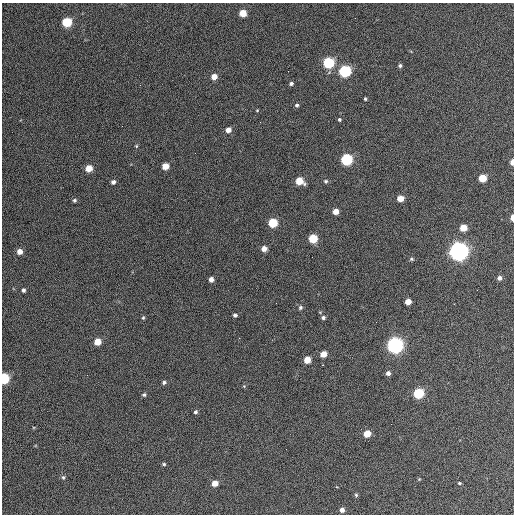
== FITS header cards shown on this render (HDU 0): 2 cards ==
NAXIS1  =                  512 / Axis length
NAXIS2  =                  512 / Axis length

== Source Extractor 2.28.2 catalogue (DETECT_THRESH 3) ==
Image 512 x 512 px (HDU 0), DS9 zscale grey, 1 PNG px = 1 image px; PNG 516 x 516 px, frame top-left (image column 1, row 512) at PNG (2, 3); no overlay
Background 391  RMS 21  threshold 64.1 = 3 sigma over >= 5 px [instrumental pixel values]
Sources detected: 62; all 62 listed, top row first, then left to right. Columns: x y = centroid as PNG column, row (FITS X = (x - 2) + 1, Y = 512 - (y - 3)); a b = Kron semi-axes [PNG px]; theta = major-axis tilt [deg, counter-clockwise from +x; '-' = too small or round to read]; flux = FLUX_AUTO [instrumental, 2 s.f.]
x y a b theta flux
243 13 5 5 - 3.0e+04
67 22 6 5 - 8.0e+04
328 63 6 6 - 1.4e+05
400 65 5 5 - 2.8e+03
288 71 2 2 - 6.5e+02
345 71 6 6 - 1.9e+05
214 77 5 5 - 1.5e+04
291 84 4 4 - 3.4e+03
365 99 3 3 - 1.9e+03
297 105 5 4 - 2.8e+03
257 110 4 4 - 1.1e+03
339 119 4 4 - 2.1e+03
228 130 5 5 - 1.0e+04
136 146 5 4 - 1.6e+03
346 159 6 6 - 1.7e+05
512 162 5 3 - 1.1e+04
165 166 5 5 - 2.0e+04
89 168 5 5 - 2.3e+04
482 178 5 5 - 3.7e+04
299 181 6 5 - 3.2e+04
326 181 5 5 - 2.6e+03
113 182 5 4 - 4.7e+03
400 198 5 5 - 1.8e+04
74 200 5 5 - 2.6e+03
336 211 5 4 - 1.4e+04
512 218 5 3 - 1.1e+04
273 223 5 5 - 6.4e+04
463 228 5 5 - 2.4e+04
313 238 5 5 - 5.9e+04
264 249 5 4 - 1.1e+04
458 251 7 7 - 1.1e+06
20 252 5 5 - 1.1e+04
312 257 2 2 - 6.5e+02
411 259 6 4 -15 2.3e+03
499 278 5 4 - 4.9e+03
211 279 4 4 - 7.7e+03
23 290 4 4 - 3.3e+03
408 302 5 4 - 1.6e+04
276 303 2 2 - 7.6e+02
300 307 5 5 - 3.0e+03
235 315 4 4 - 3.1e+03
143 318 5 4 - 1.9e+03
323 318 5 4 - 3.3e+03
97 342 5 5 - 2.3e+04
395 345 6 6 - 7.1e+05
323 354 5 5 - 1.7e+04
307 360 5 5 - 2.2e+04
388 373 5 4 - 5.3e+03
4 379 6 5 - 1.3e+05
164 382 5 5 - 3.1e+03
244 386 5 4 - 1.4e+03
418 393 6 5 - 1.0e+05
144 395 5 4 - 2.6e+03
195 412 5 4 - 2.9e+03
367 434 5 5 - 2.5e+04
164 464 5 4 - 2.1e+03
63 477 6 5 - 2.7e+03
419 479 4 3 - 1.3e+03
215 483 5 4 - 1.4e+04
459 483 4 4 - 1.6e+03
356 495 5 5 - 2.2e+03
342 510 5 4 - 7.3e+03
At the frame edge (FLAGS 8, measured only in part): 3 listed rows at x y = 512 162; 512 218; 4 379